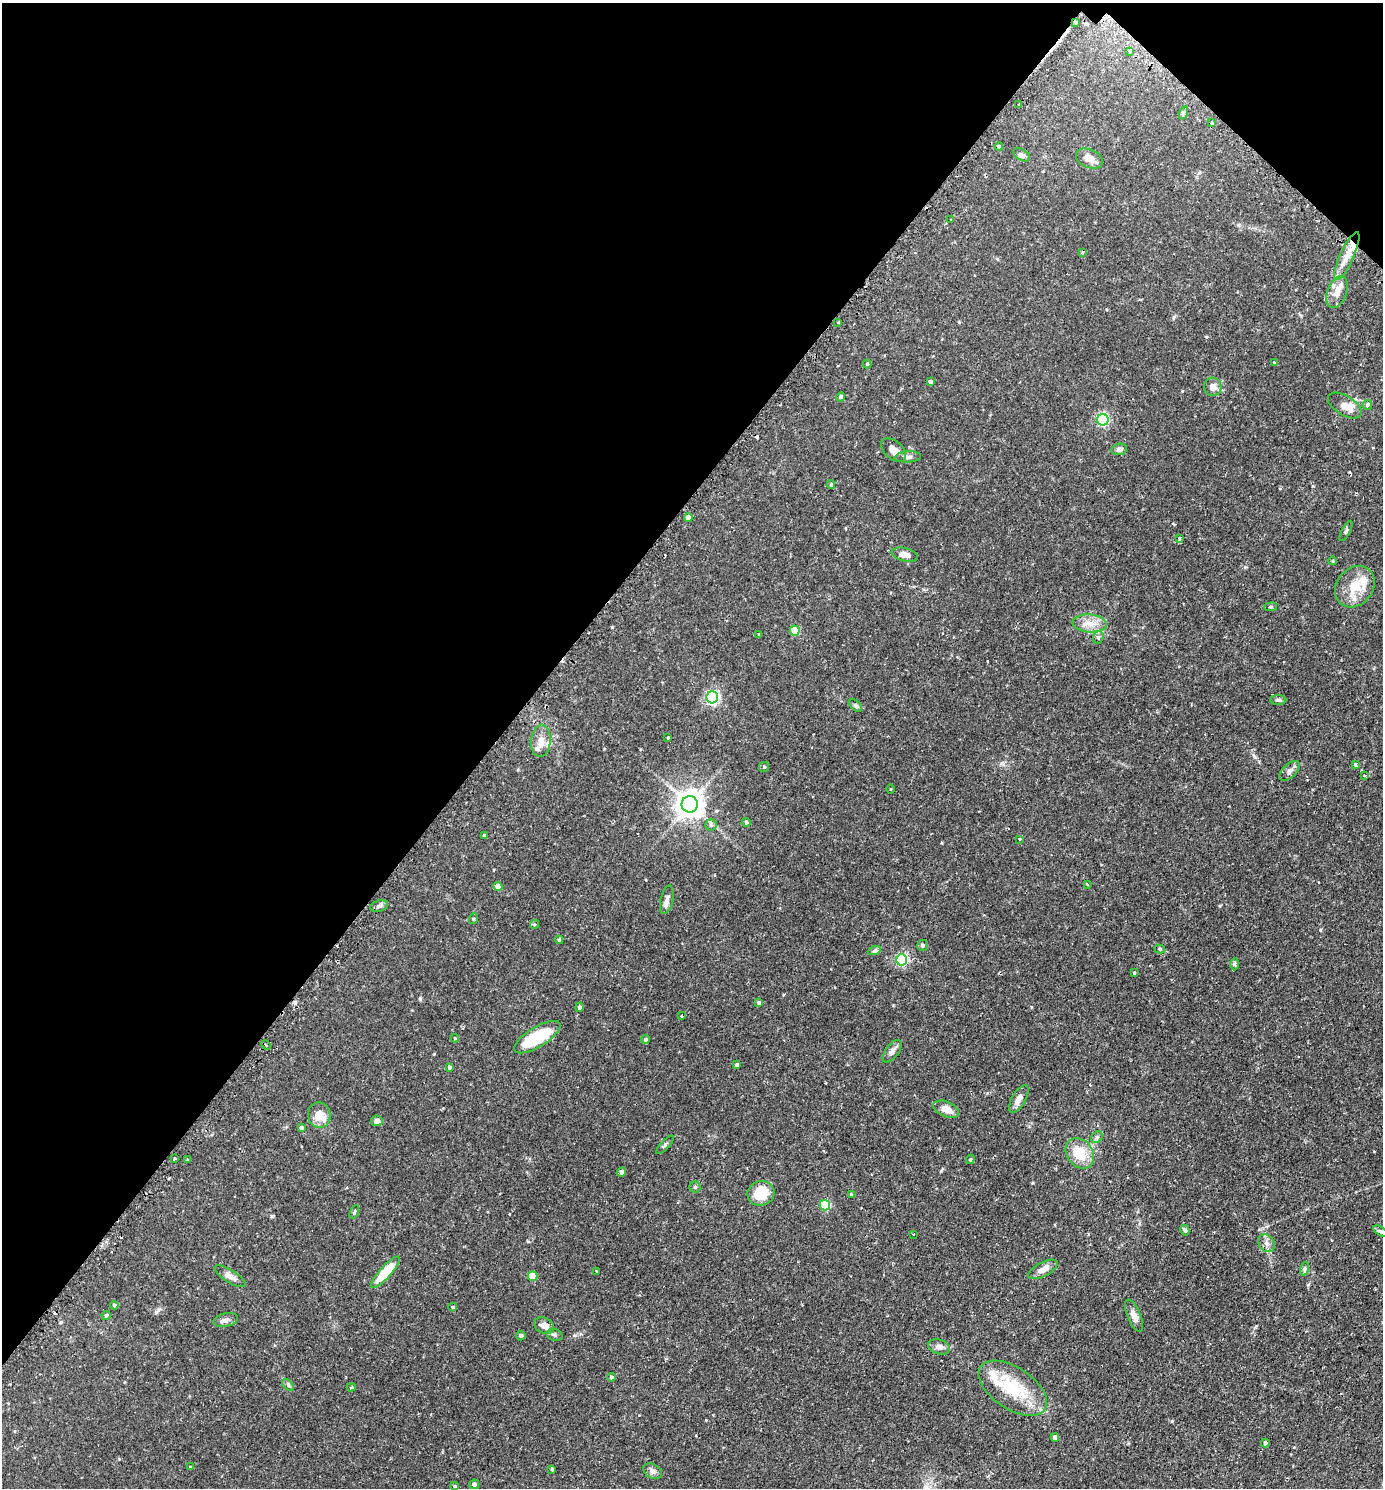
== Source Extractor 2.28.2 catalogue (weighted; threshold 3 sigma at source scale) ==
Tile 2 of 4 x 4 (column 2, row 1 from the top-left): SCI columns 1697-3077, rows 4493-5978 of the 6013 x 6010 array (HDU 1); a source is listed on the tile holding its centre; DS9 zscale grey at full resolution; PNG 1385 x 1490 px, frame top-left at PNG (2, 3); each listed source drawn as its Kron ellipse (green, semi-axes under 4 px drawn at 4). Shown black and unused: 38% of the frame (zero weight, under 2 of 3 exposures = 3% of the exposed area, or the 3 px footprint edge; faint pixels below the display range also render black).
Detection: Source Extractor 2.28.2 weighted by HDU 2 'WHT'; one run over the whole footprint, this tile lists its part. Background 0.106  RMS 0.0055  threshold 0.0245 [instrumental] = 3 sigma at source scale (4.5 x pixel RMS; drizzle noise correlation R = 1.50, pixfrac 1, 0.05/0.05 arcsec/px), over >= 5 px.
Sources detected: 130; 4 cosmic-ray / hot-pixel residue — neither listed nor drawn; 5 inside a brighter listed object's ellipse — not listed separately; the other 121 listed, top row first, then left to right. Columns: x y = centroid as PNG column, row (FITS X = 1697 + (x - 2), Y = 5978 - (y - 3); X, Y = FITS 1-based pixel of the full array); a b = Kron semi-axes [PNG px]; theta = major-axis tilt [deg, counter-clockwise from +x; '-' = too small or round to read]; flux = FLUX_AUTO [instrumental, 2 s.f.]
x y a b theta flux
1076 22 3 3 - 1.5
1130 51 3 3 - 1.1
1019 105 3 3 - 1.3
1183 113 6 4 71 0.86
1211 123 3 3 - 1.7
999 146 4 3 - 0.59
1021 155 9 5 -30 1.8
1089 158 14 9 -24 3.7
951 220 3 2 - 0.37
1082 252 3 3 - 1.5
1347 256 26 6 66 6.7
1337 292 16 10 69 4.7
838 323 3 3 - 1.6
1274 362 3 2 - 0.37
867 364 4 4 - 0.75
930 382 3 3 - 1.1
1213 387 9 8 - 3.3
841 397 4 4 - 1.6
1367 405 5 5 - 0.78
1345 406 19 9 -31 4.8
1103 420 6 6 - 71
1119 449 8 5 10 1.8
894 450 15 9 -42 4.2
908 457 13 5 4 1.8
831 485 4 3 - 0.65
688 518 4 4 - 3.8
1346 531 11 3 62 0.81
1179 539 4 3 - 0.95
905 555 13 6 -13 3.4
1333 561 4 3 - 0.47
1355 587 22 18 51 12
1271 607 6 3 7 0.57
1090 623 17 9 -3 5.7
795 630 5 5 - 12
759 635 3 3 - 0.69
1098 637 6 5 - 0.96
712 697 6 6 - 99
1278 700 8 5 -1 1.1
855 706 8 4 -45 0.9
668 738 3 2 - 0.55
541 741 16 9 84 4.9
1355 764 3 3 - 1.4
764 767 5 5 - 0.78
1290 771 12 6 44 2.2
1365 776 3 3 - 0.62
890 789 5 3 - 0.39
690 804 8 8 - 630
746 822 4 4 - 0.97
711 825 5 5 - 1.3
484 836 3 3 - 1
1020 839 3 3 - 3
1087 884 3 3 - 0.82
498 886 4 4 - 4.8
667 900 14 6 77 2.5
379 906 9 5 16 1.6
473 919 5 3 - 0.48
534 924 5 4 - 0.86
559 940 4 3 - 0.75
922 945 5 5 - 1.4
1160 949 5 4 - 0.75
874 951 6 4 19 0.82
901 960 5 5 - 60
1234 964 6 4 -89 0.75
1134 973 4 3 - 0.52
759 1003 4 3 - 1.1
579 1007 4 4 - 1.2
681 1016 3 3 - 1.5
537 1037 26 10 32 24
455 1038 4 3 - 0.71
645 1039 4 4 - 1.1
266 1045 5 3 - 0.66
892 1051 13 6 54 2.3
737 1065 4 3 - 0.88
449 1067 4 4 - 0.91
1019 1099 16 7 60 3.8
946 1109 13 7 -23 4.8
319 1115 13 11 -78 6.2
377 1121 6 5 - 2.1
301 1128 4 4 - 0.95
1097 1137 6 5 - 1.1
665 1145 12 3 46 1
1080 1153 16 13 -53 12
174 1159 3 2 - 0.8
970 1159 5 4 - 0.67
188 1160 4 3 - 0.57
622 1172 5 4 - 1.6
695 1187 5 5 - 0.86
761 1193 13 12 - 14
851 1194 3 3 - 1.5
825 1205 5 5 - 30
354 1212 7 4 66 0.72
1185 1230 5 4 - 1.1
1381 1231 8 4 -31 0.83
913 1234 3 2 - 0.89
1266 1243 9 7 -52 2.4
1043 1269 16 7 28 4.2
1304 1269 7 4 71 0.96
597 1271 4 2 - 0.42
385 1272 20 6 47 17
230 1276 18 6 -32 3
532 1276 5 4 - 8.6
114 1305 4 4 - 0.81
453 1307 4 4 - 0.55
106 1315 4 4 - 0.99
1134 1316 17 6 -67 3.3
226 1320 12 6 12 2
544 1326 10 7 -28 3.7
555 1335 8 6 -19 1.1
521 1336 5 4 - 1.1
939 1347 11 7 -17 2.5
611 1377 4 4 - 1.1
288 1385 7 4 -46 0.89
351 1387 5 3 - 0.65
1013 1388 38 20 -34 26
1055 1437 4 4 - 2.4
1265 1443 4 3 - 1.1
190 1467 4 3 - 0.49
552 1469 4 3 - 0.73
652 1471 10 7 -29 1.9
474 1484 5 4 - 1.4
455 1486 4 4 - 0.58
Overlapping masked pixels (flux is a lower limit): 1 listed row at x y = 1076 22
Unlisted compact peaks at least as high as the median listed source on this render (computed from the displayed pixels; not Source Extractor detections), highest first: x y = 420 999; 272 1216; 156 1312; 1172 1421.